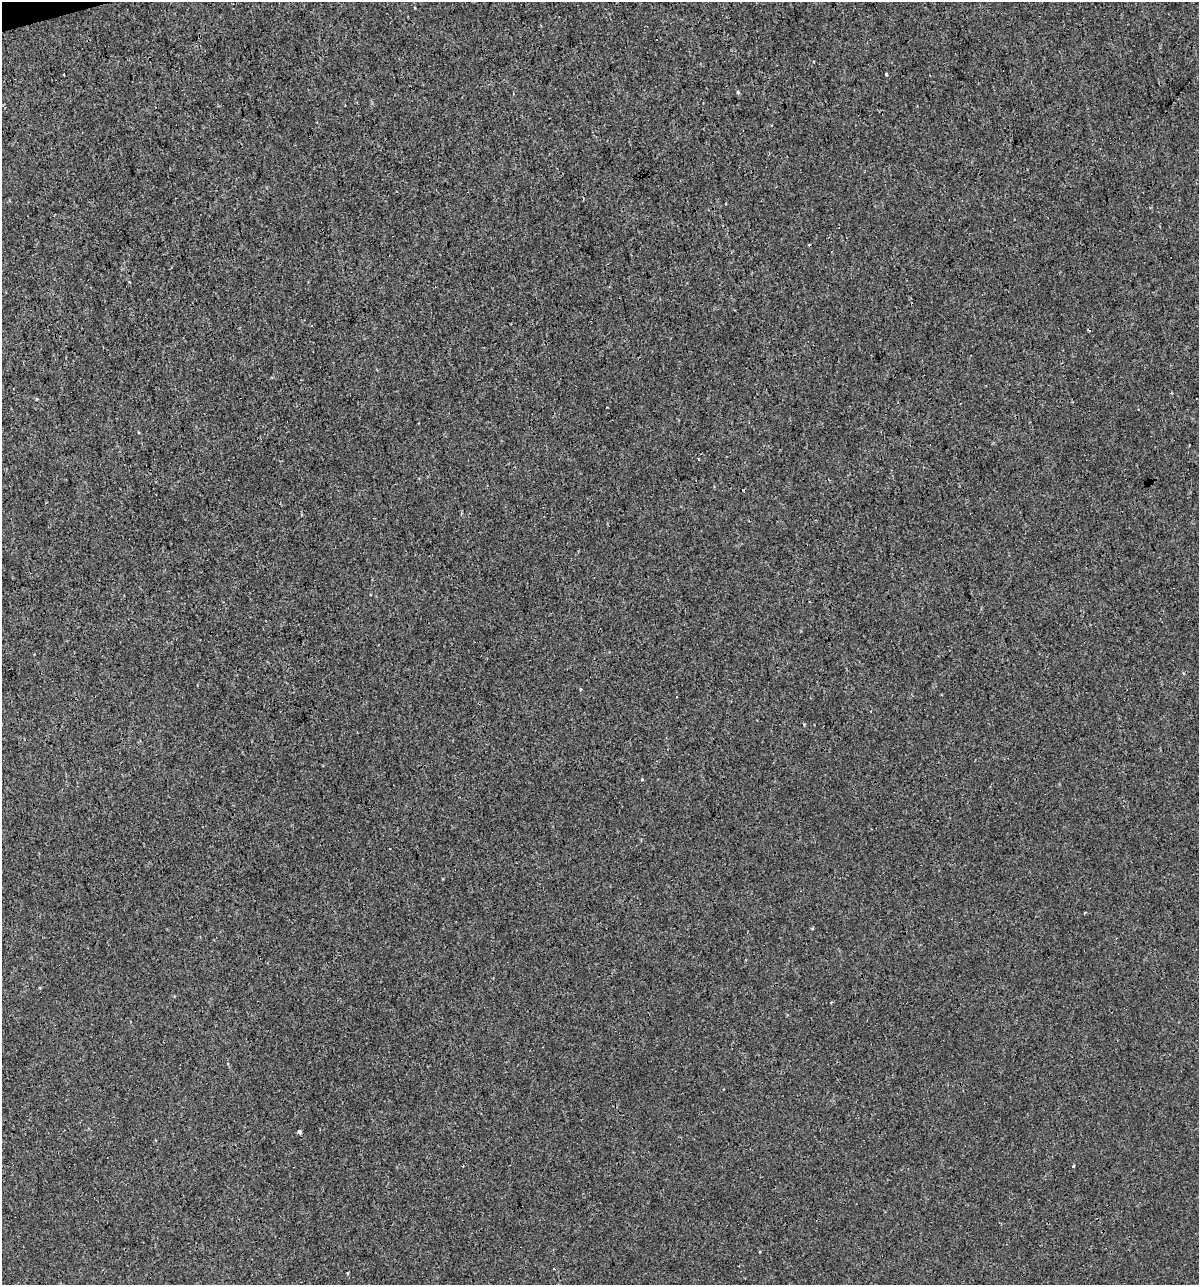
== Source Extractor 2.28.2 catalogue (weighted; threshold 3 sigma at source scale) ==
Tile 11 of 4 x 4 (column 3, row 3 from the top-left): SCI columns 2441-3637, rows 1284-2566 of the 4930 x 5132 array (HDU 1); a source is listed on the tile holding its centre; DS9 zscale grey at full resolution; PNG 1201 x 1287 px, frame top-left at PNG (2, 2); no overlay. Shown black and unused: <1% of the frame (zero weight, under 3 of 4 exposures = <1% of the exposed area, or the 3 px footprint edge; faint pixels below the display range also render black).
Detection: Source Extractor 2.28.2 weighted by HDU 2 'WHT'; one run over the whole footprint, this tile lists its part. Background 4.00e-05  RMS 0.0017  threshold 0.00747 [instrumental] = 3 sigma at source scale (4.5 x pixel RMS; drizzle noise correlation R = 1.50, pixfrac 1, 0.0396/0.0396 arcsec/px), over >= 5 px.
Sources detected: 13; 3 cosmic-ray / hot-pixel residue — not listed; the other 10 listed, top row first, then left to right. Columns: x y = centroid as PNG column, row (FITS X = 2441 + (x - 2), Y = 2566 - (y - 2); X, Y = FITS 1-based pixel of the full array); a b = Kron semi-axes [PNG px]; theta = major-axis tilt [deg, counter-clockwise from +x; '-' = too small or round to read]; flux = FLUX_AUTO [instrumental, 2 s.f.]
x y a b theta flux
886 74 4 3 - 0.56
64 75 2 2 - 0.14
738 92 5 4 - 0.21
698 459 3 2 - 0.26
580 689 4 3 - 0.26
642 779 4 3 - 0.13
1085 913 3 2 - 0.2
831 1002 3 2 - 0.24
300 1132 4 4 - 0.4
1073 1166 3 3 - 0.27